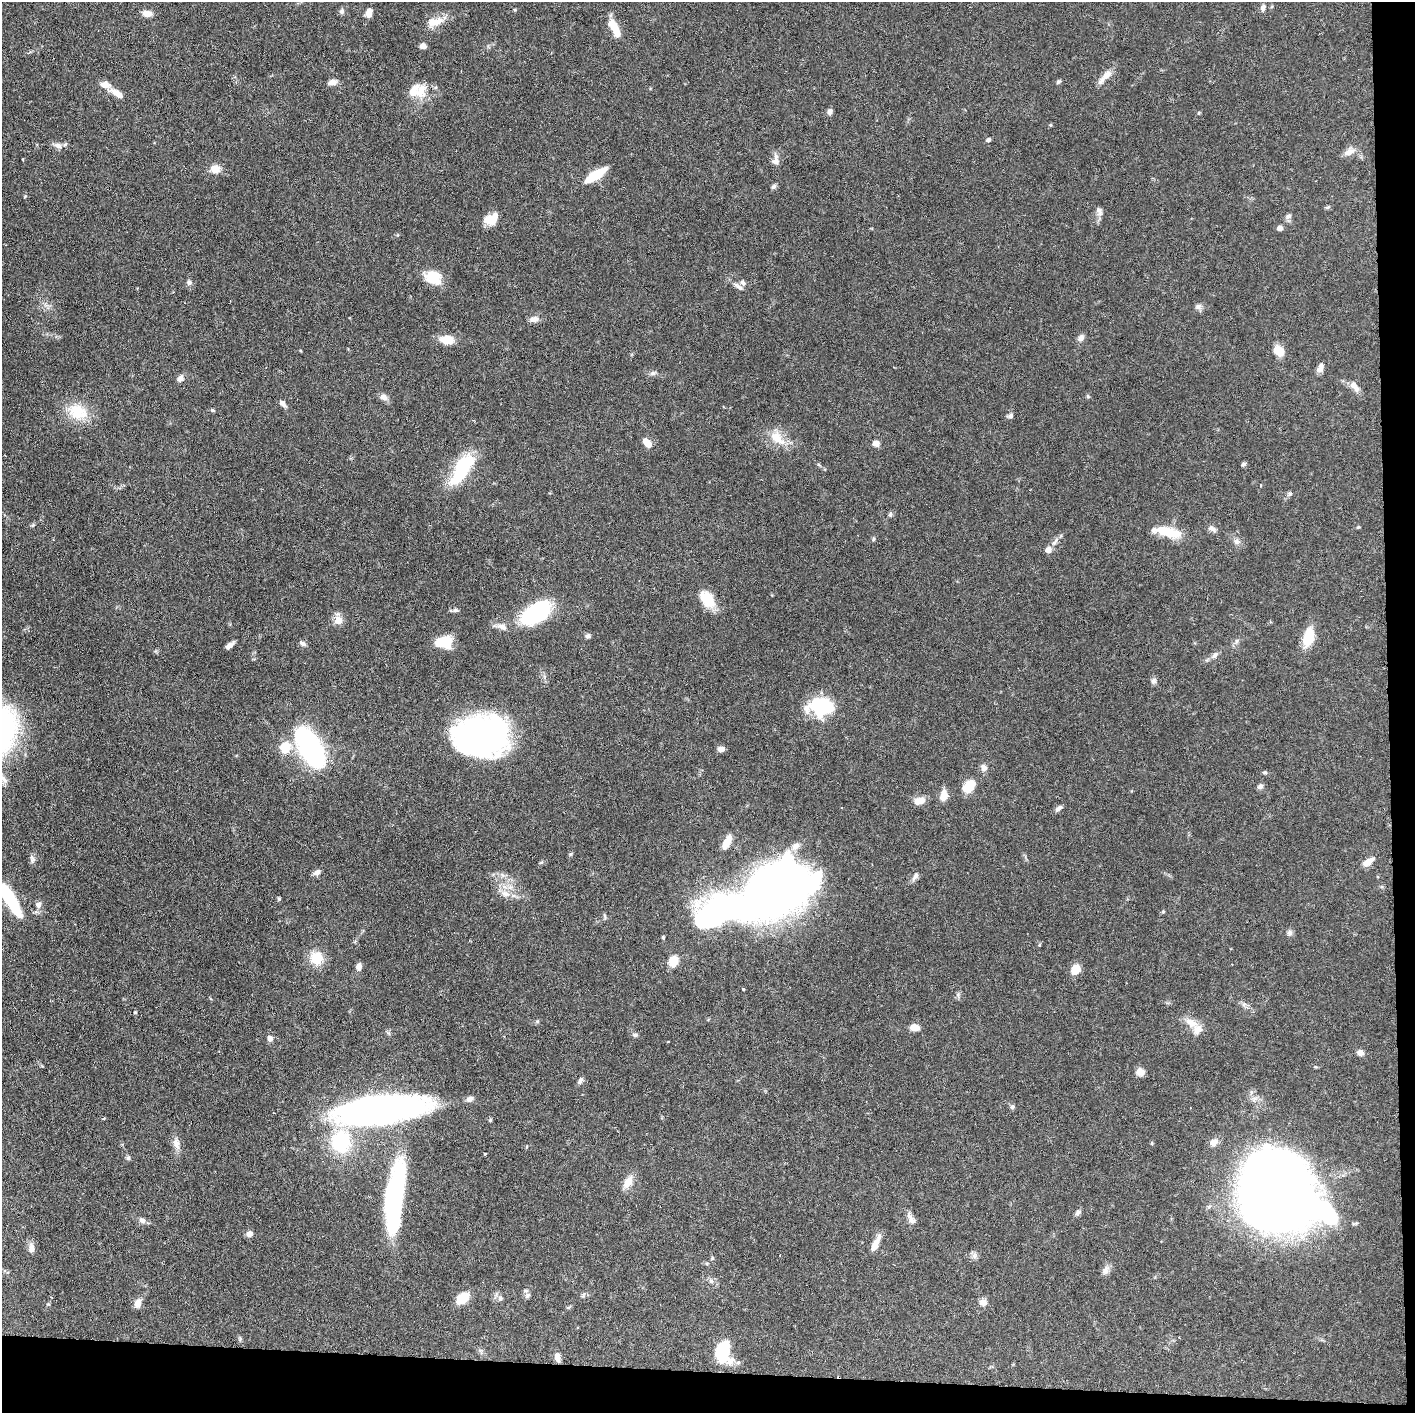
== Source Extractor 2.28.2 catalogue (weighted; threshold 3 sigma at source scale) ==
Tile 9 of 3 x 3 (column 3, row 3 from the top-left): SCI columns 2845-4257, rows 4-1414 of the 4276 x 4236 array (HDU 1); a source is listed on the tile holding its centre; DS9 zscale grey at full resolution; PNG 1417 x 1415 px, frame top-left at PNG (2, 2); no overlay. Shown black and unused: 5% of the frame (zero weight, under 3 of 6 exposures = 1% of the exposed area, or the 3 px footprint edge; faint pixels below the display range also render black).
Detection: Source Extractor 2.28.2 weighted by HDU 2 'WHT'; one run over the whole footprint, this tile lists its part. Background 0.0621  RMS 0.0029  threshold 0.012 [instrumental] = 3 sigma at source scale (4.09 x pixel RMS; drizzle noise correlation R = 1.36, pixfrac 0.8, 0.05/0.05 arcsec/px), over >= 5 px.
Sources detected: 161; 8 inside a brighter object's white glare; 1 cosmic-ray / hot-pixel residue — not listed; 10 inside a brighter listed object's ellipse — not listed separately; the other 142 listed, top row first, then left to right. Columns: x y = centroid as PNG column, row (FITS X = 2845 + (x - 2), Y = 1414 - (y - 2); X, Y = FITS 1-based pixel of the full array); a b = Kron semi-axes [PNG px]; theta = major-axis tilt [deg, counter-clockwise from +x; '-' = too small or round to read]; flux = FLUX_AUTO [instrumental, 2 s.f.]
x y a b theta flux
1263 8 8 6 69 1
342 11 8 7 - 0.73
369 12 10 6 70 2
147 13 11 7 -4 2
438 21 18 10 32 3.3
615 28 23 8 -63 4.8
423 46 7 6 - 1.3
1107 74 14 8 43 2.2
332 82 10 7 12 1.5
1058 82 7 5 42 0.45
420 90 24 18 83 5.2
117 93 19 7 -31 2.8
830 111 7 6 - 0.93
988 140 6 5 - 0.66
58 146 11 7 -19 1.4
1349 152 16 8 26 2
776 161 9 9 - 1.5
215 169 13 11 -5 2.4
595 175 23 7 33 8.4
774 187 7 5 44 0.65
25 196 5 3 - 0.22
1328 207 7 5 11 0.4
1099 211 13 7 -71 1.1
1288 216 8 6 48 0.87
491 219 16 11 27 4.4
1280 228 6 5 - 1.3
433 278 16 12 -18 7.4
189 282 7 6 - 0.79
738 287 17 6 -36 1.3
1198 306 9 7 4 0.98
534 319 12 7 6 1.5
1081 338 9 7 64 1.3
447 340 14 9 -5 4.7
1279 351 13 10 -34 3.5
1320 368 13 7 65 1.3
653 373 8 6 0 0.74
180 378 9 7 59 1.2
1354 386 16 8 -52 2.1
1088 396 6 5 - 0.35
383 397 11 8 -25 1.4
282 403 9 5 -46 1.2
213 410 7 4 -26 0.38
78 412 29 20 -27 8.2
1010 416 7 6 - 0.74
777 438 25 13 -39 5
647 443 10 6 -50 3.2
876 443 7 6 - 1.5
1243 464 6 5 - 0.54
462 469 42 16 58 15
1290 494 6 5 - 0.55
890 515 7 5 76 0.57
1358 527 5 4 - 0.28
1212 529 12 6 -20 1
1167 532 30 11 -13 8.8
874 539 6 4 88 0.35
1236 541 9 7 -46 1.1
1055 542 13 5 60 1.3
1048 550 7 6 - 1.6
707 599 22 13 -54 6.4
454 610 11 4 3 0.68
535 613 27 14 33 34
338 620 12 8 -81 3
502 627 14 7 -25 1.7
588 636 7 5 8 0.77
1308 638 18 10 76 7.9
444 642 17 12 4 6.8
302 644 9 6 -24 0.83
230 645 9 4 41 1.2
1214 655 10 7 45 1.1
1154 681 9 7 62 0.82
822 706 23 15 1 21
481 736 44 33 -25 75
285 747 10 9 - 6.8
310 747 24 10 -58 140
721 749 9 6 -5 1.2
984 767 10 7 -60 1.2
1265 772 5 5 - 0.4
4 779 15 6 -43 1.6
969 786 12 8 47 6.7
1260 786 8 7 - 0.81
944 795 11 8 80 2.8
919 801 13 8 11 2.4
1059 808 10 5 39 0.92
727 842 17 7 65 3.5
571 854 6 4 70 0.35
32 859 11 7 -79 0.92
1368 862 14 6 33 2.7
541 863 6 4 2 0.35
317 873 9 6 26 1.1
915 876 14 6 59 1
775 891 68 38 31 240
505 894 14 9 -21 2.4
10 898 33 9 -59 19
279 899 5 4 - 0.37
38 905 9 8 - 1.2
1163 912 5 4 - 0.35
1289 933 8 7 - 0.82
663 937 4 4 - 0.35
1039 945 5 3 - 0.27
316 958 16 16 - 5.7
673 961 10 8 74 4.5
359 966 7 6 - 1.4
1075 969 9 8 - 4.2
743 989 4 3 - 0.24
958 995 7 6 - 0.6
135 1012 4 3 - 0.28
1191 1023 19 11 -28 3.1
915 1027 9 6 -6 2.7
635 1035 6 5 - 0.54
270 1038 8 7 - 1
1360 1053 7 6 - 1.6
1140 1072 8 8 - 2
580 1081 8 6 61 0.81
1012 1107 7 5 75 0.55
381 1110 91 26 7 110
103 1119 5 3 - 0.23
490 1120 5 4 - 0.3
341 1142 18 15 -82 21
1214 1142 11 9 36 1.8
1152 1143 4 4 - 0.33
176 1144 16 9 -76 2
485 1154 3 3 - 0.27
128 1158 6 6 - 0.54
628 1182 17 9 62 3
1272 1194 71 52 -69 360
395 1198 77 17 84 45
1078 1212 9 6 56 0.77
911 1219 16 7 -61 1.6
142 1220 10 7 -38 0.94
249 1234 6 6 - 1.5
875 1244 20 6 64 3.1
31 1248 12 8 -84 1.7
974 1255 9 7 89 0.96
712 1258 5 4 - 0.32
1106 1270 14 7 72 1.4
527 1296 7 6 - 0.66
462 1298 13 9 40 6.1
500 1298 7 7 - 0.82
983 1302 10 9 - 1.4
138 1303 10 7 76 2.2
723 1352 20 13 -85 16
557 1357 9 6 -76 1.8
Isophote crosses this tile's border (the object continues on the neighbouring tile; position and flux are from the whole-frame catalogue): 2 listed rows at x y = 4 779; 10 898